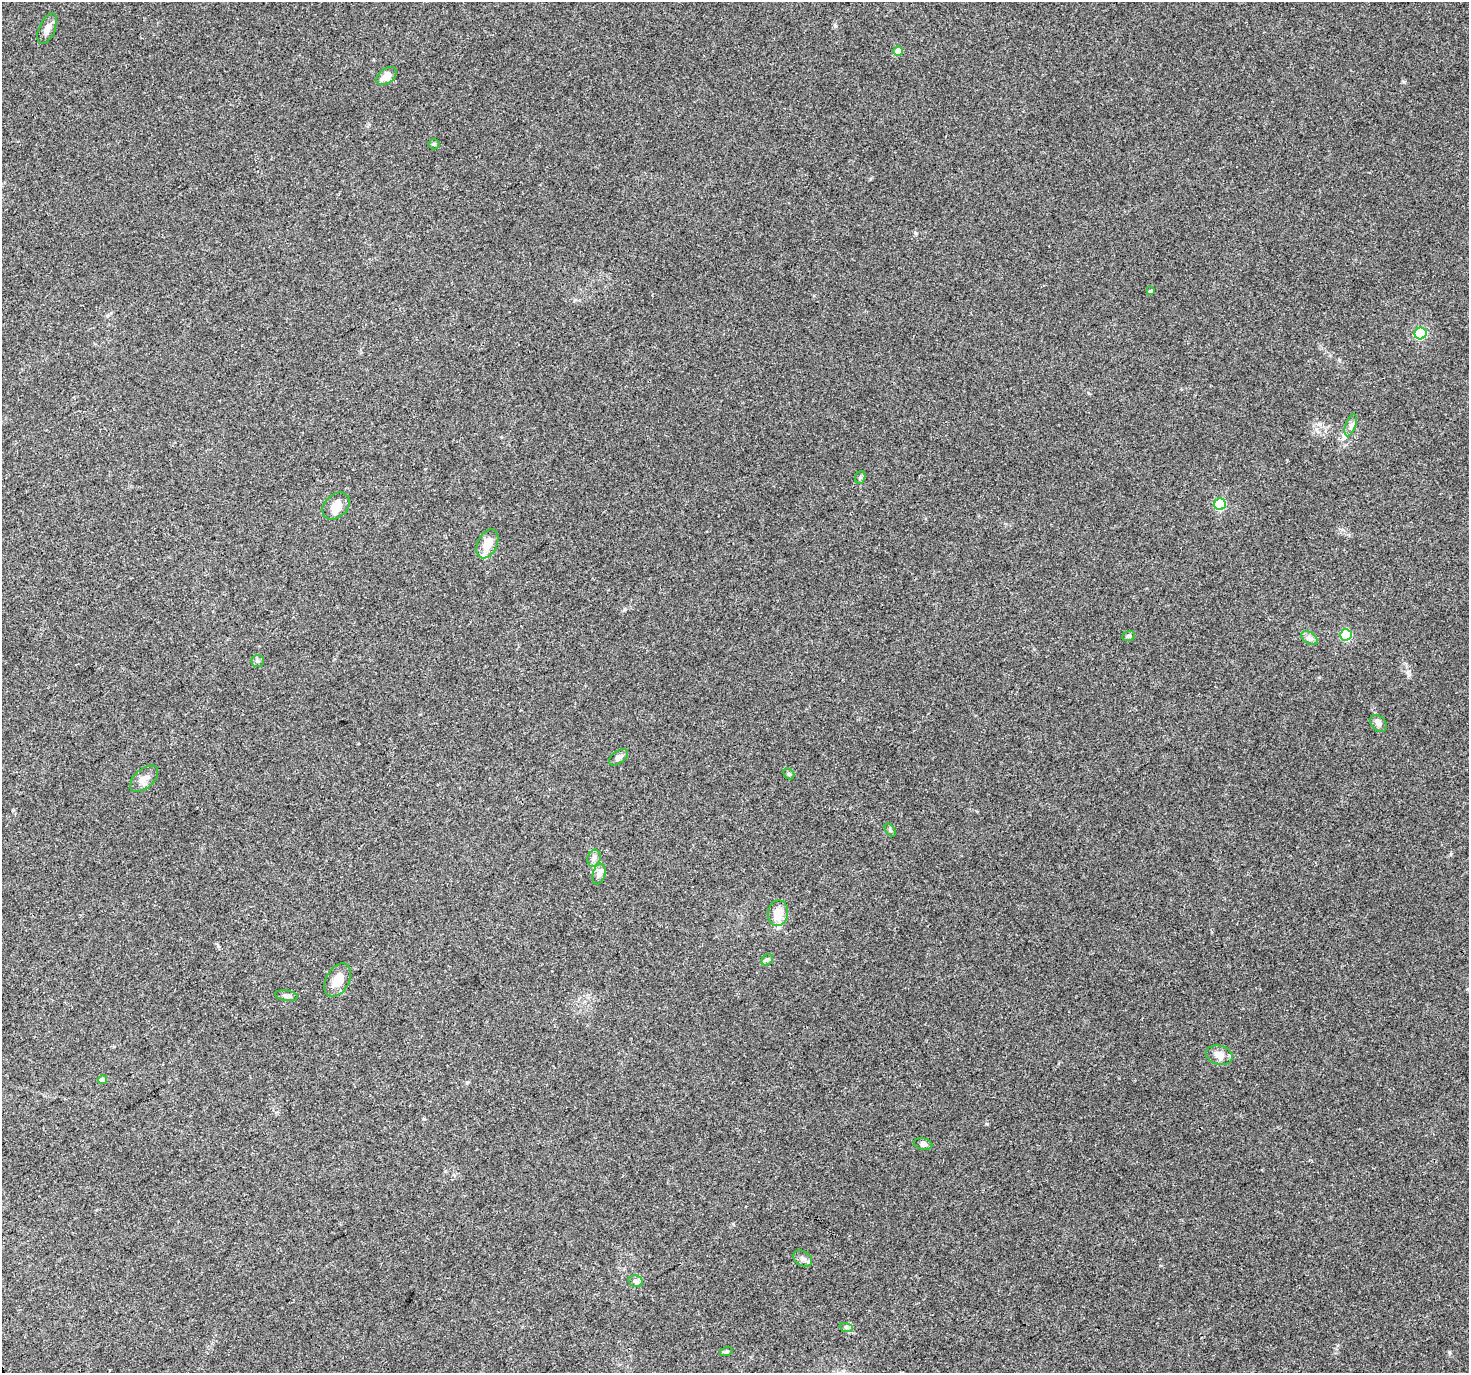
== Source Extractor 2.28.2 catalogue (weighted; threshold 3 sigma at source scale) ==
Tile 7 of 4 x 4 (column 3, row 2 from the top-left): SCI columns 2936-4402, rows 2918-4288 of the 5868 x 5773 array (HDU 1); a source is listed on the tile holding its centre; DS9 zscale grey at full resolution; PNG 1471 x 1375 px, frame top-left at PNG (2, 2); each listed source drawn as its Kron ellipse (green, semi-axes under 4 px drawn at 4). Shown black and unused: <1% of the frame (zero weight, under 3 of 4 exposures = <1% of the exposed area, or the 3 px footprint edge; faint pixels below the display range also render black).
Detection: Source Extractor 2.28.2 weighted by HDU 2 'WHT'; one run over the whole footprint, this tile lists its part. Background 0.0767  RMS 0.0047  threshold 0.0213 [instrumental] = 3 sigma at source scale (4.5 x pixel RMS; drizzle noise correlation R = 1.50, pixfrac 1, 0.0396/0.0396 arcsec/px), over >= 5 px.
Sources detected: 36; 1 inside a brighter object's white glare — neither listed nor drawn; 2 inside a brighter listed object's ellipse — not listed separately; the other 33 listed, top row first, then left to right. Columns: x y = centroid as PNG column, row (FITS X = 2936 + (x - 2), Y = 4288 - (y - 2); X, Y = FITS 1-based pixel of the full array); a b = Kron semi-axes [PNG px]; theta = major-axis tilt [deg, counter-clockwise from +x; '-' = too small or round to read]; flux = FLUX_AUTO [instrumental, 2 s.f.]
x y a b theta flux
47 29 16 8 65 3.5
898 51 5 4 - 5.8
386 76 11 7 38 4.7
434 144 5 5 - 0.81
1150 291 4 3 - 0.62
1421 333 6 5 - 47
1351 425 11 5 70 1.7
860 477 6 5 - 0.79
1220 504 6 5 - 35
336 506 15 11 44 6.8
487 544 15 9 63 7.5
1346 635 6 5 - 36
1129 636 6 5 - 0.88
1309 638 9 5 -36 1.6
257 661 6 5 - 0.92
1378 723 10 7 -47 1.7
619 757 11 6 36 2
789 774 6 4 -44 0.73
144 779 17 9 41 3.8
890 830 7 4 -54 0.71
594 858 9 6 73 1.7
599 874 10 6 75 2
778 913 13 10 79 6.9
767 960 6 5 - 0.94
338 980 18 11 61 6.8
286 996 11 5 -8 1.4
1219 1055 13 9 -15 4.1
102 1080 4 4 - 2.6
923 1144 9 5 -14 1.3
803 1259 10 7 -31 1.7
636 1281 7 5 -20 1.2
846 1327 7 4 -19 0.98
726 1352 6 4 18 0.6
Unlisted compact peaks at least as high as the median listed source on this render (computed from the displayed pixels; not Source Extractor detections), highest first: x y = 1404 82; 835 26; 1449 1352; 625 609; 1409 675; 915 233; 987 1124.